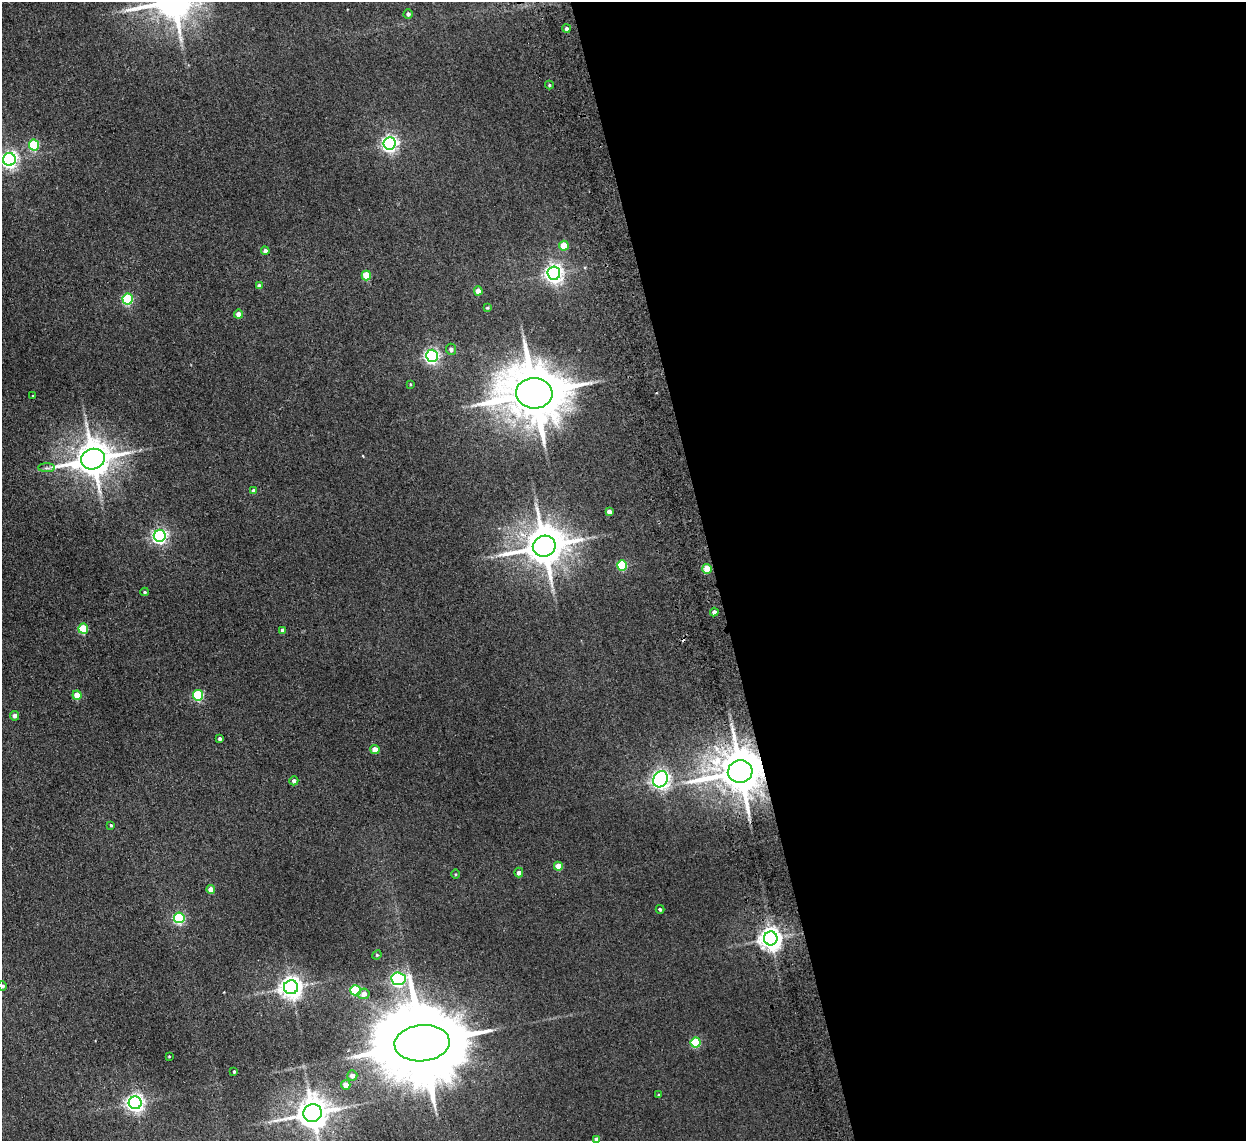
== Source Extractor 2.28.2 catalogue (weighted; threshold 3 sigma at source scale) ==
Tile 8 of 4 x 4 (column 4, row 2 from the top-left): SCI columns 3787-5030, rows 2434-3572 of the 5082 x 4980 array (HDU 1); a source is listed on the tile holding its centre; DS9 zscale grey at full resolution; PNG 1248 x 1143 px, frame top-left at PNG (2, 2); each listed source drawn as its Kron ellipse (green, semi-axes under 4 px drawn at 4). Shown black and unused: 43% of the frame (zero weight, under 2 of 3 exposures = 3% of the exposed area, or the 3 px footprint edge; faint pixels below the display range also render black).
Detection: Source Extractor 2.28.2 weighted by HDU 2 'WHT'; one run over the whole footprint, this tile lists its part. Background 0.0678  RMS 0.0098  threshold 0.044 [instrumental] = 3 sigma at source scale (4.5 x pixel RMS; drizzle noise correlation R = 1.50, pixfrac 1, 0.05/0.05 arcsec/px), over >= 5 px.
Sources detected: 65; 1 cosmic-ray / hot-pixel residue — neither listed nor drawn; the other 64 listed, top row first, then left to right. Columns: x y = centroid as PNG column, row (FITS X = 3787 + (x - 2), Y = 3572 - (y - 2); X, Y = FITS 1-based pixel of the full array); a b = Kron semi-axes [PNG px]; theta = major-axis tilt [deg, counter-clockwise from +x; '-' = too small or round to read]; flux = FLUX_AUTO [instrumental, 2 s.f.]
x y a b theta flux
408 14 4 4 - 2.8
566 29 4 4 - 2.7
549 85 4 4 - 1
389 143 6 6 - 320
34 145 5 5 - 62
9 159 6 6 - 350
564 246 5 4 - 23
265 251 4 4 - 3.1
554 273 6 6 - 420
366 275 5 4 - 28
259 286 4 4 - 3.3
478 291 4 4 - 11
128 299 5 5 - 83
487 308 4 3 - 1
239 314 4 4 - 8.6
451 349 5 5 - 3
432 356 6 6 - 230
410 384 4 3 - 0.79
534 393 18 15 -5 6700
33 396 4 2 - 0.61
93 459 12 10 18 2300
47 468 8 4 0 2.4
253 490 4 4 - 2.1
609 512 4 4 - 6
160 536 6 6 - 260
544 546 11 10 - 3000
622 565 5 5 - 59
707 569 5 4 - 22
145 592 4 4 - 1
714 612 4 4 - 4.1
83 629 5 5 - 36
283 630 4 4 - 3.9
77 695 4 4 - 15
198 695 5 5 - 69
14 716 5 4 - 3.1
220 739 4 3 - 1.9
375 749 4 4 - 10
740 771 12 11 - 4100
661 779 8 6 60 420
294 781 5 4 - 3
111 825 3 3 - 1.1
558 866 4 4 - 14
519 872 5 4 - 3.9
455 874 4 3 - 0.84
211 889 4 4 - 11
660 909 4 3 - 1.3
179 918 5 5 - 110
771 938 7 7 - 780
377 955 5 4 - 1.1
398 979 7 6 - 230
2 986 5 4 - 2.1
291 987 7 7 - 710
355 990 5 5 - 55
364 994 6 5 - 6.2
422 1043 27 18 5 18000
696 1043 5 5 - 47
169 1056 3 2 - 0.74
234 1071 3 3 - 1.2
352 1075 5 5 - 6.2
346 1085 5 4 - 9
659 1095 3 3 - 1.1
135 1103 6 6 - 410
313 1113 9 8 - 1900
597 1139 4 4 - 7.7
Overlapping masked pixels (flux is a lower limit): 1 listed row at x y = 740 771
Isophote crosses this tile's border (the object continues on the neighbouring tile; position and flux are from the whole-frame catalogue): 4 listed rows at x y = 9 159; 2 986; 313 1113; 597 1139